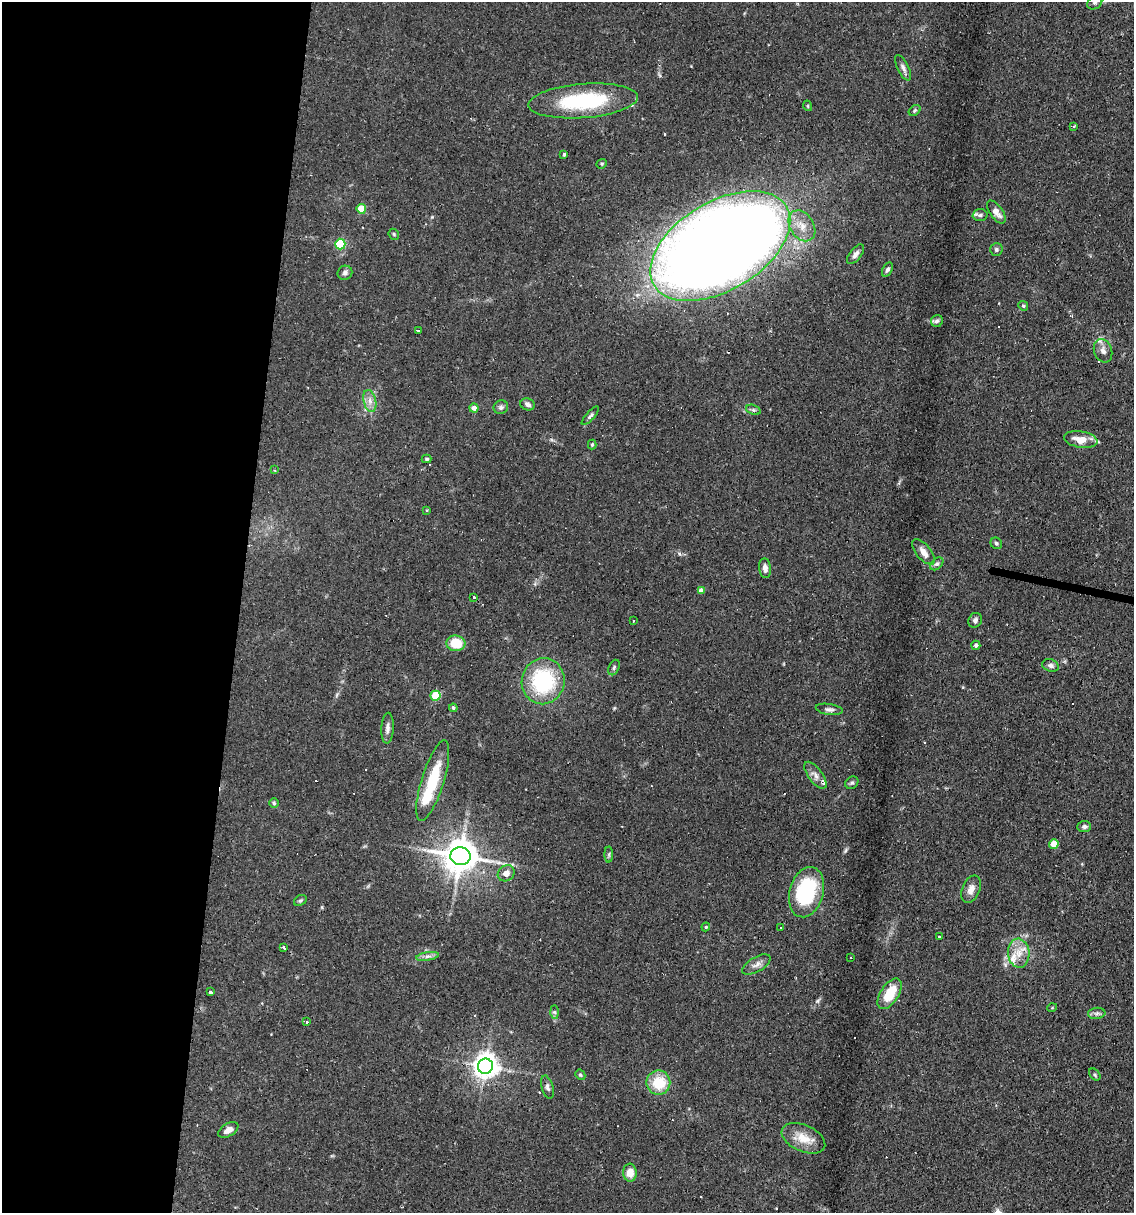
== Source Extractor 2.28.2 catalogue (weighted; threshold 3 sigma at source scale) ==
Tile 5 of 4 x 4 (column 1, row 2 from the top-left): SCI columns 233-1364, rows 2425-3635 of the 4873 x 4847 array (HDU 1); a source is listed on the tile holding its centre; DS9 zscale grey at full resolution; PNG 1136 x 1215 px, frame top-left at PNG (2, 2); each listed source drawn as its Kron ellipse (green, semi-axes under 4 px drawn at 4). Shown black and unused: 21% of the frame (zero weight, under 2 of 3 exposures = <1% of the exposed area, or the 3 px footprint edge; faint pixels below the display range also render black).
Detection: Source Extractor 2.28.2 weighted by HDU 2 'WHT'; one run over the whole footprint, this tile lists its part. Background 0.082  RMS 0.0055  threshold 0.0245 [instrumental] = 3 sigma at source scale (4.5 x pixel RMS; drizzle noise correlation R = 1.50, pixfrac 1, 0.05/0.05 arcsec/px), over >= 5 px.
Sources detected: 102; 1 inside a brighter object's white glare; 13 cosmic-ray / hot-pixel residue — neither listed nor drawn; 3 inside a brighter listed object's ellipse — not listed separately; the other 85 listed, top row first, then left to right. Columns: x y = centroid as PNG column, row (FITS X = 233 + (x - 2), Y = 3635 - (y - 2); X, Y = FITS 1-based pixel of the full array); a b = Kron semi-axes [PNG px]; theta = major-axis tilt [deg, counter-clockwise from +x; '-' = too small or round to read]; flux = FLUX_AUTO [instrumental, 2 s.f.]
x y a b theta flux
1095 2 8 6 36 1.4
903 68 14 5 -64 2.1
583 101 55 17 5 49
808 106 5 3 - 0.45
915 111 6 4 38 0.87
1074 126 3 3 - 1.4
564 155 3 3 - 0.81
602 164 5 4 - 0.75
361 209 5 4 - 13
996 212 13 6 -54 4
980 215 7 6 - 1.4
802 226 17 11 -57 7.4
394 234 6 5 - 0.75
340 244 5 5 - 36
720 246 77 44 31 1500
996 250 6 6 - 1.3
856 254 11 6 51 2.2
887 270 8 5 60 1.3
345 273 7 7 - 1.6
1023 306 5 4 - 0.81
937 321 6 6 - 1.2
418 331 4 2 - 0.71
1103 351 12 9 -70 3.1
370 401 11 6 -77 3.1
527 404 7 6 - 1.7
501 407 7 6 - 1.5
474 408 5 4 - 2.7
753 410 7 4 -19 0.96
590 416 12 4 47 1.3
1081 439 17 8 -9 7.1
592 445 5 4 - 0.59
427 459 5 4 - 0.73
275 470 4 2 - 0.47
427 510 3 3 - 0.5
996 543 6 5 - 0.99
923 552 15 7 -50 3.8
937 564 8 5 43 1.4
765 568 10 5 -84 2.5
701 591 4 4 - 2.5
473 597 3 3 - 4.2
975 620 7 6 - 1.7
633 621 3 2 - 0.49
456 643 9 7 -5 12
976 645 4 4 - 1.4
1050 665 8 6 -18 1.7
614 668 8 5 65 1.2
543 681 23 21 77 46
435 696 5 5 - 21
453 708 4 4 - 1
829 709 13 5 -8 1.8
387 728 15 6 87 2.6
815 775 16 7 -54 2.9
433 781 42 11 73 23
852 783 7 5 39 1
274 803 5 5 - 0.81
1084 827 7 5 2 1.5
1054 844 5 4 - 11
609 854 8 4 90 0.94
460 856 10 9 - 1200
506 873 9 7 37 3.4
971 889 14 9 68 3.8
806 892 26 17 75 42
300 900 7 5 33 0.84
706 927 4 4 - 0.61
780 928 3 3 - 0.63
940 937 3 3 - 3.1
283 948 3 3 - 3.5
1019 953 14 10 -85 7
428 956 11 4 8 1.8
850 958 3 2 - 0.58
756 964 16 7 31 2.9
211 992 3 3 - 6.5
890 994 17 9 57 14
1052 1008 5 3 - 0.44
554 1012 6 4 -88 0.96
1097 1013 9 5 6 1.5
306 1022 3 3 - 2.1
485 1066 7 7 - 500
1095 1074 7 5 -49 0.9
580 1075 5 4 - 0.87
658 1083 12 12 - 15
547 1087 12 5 -74 1.7
228 1130 11 6 31 3.2
803 1138 23 13 -24 9.1
630 1173 9 6 -86 6.2
Overlapping masked pixels (flux is a lower limit): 1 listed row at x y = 720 246
Isophote crosses this tile's border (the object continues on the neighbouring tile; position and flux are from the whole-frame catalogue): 1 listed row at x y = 1095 2